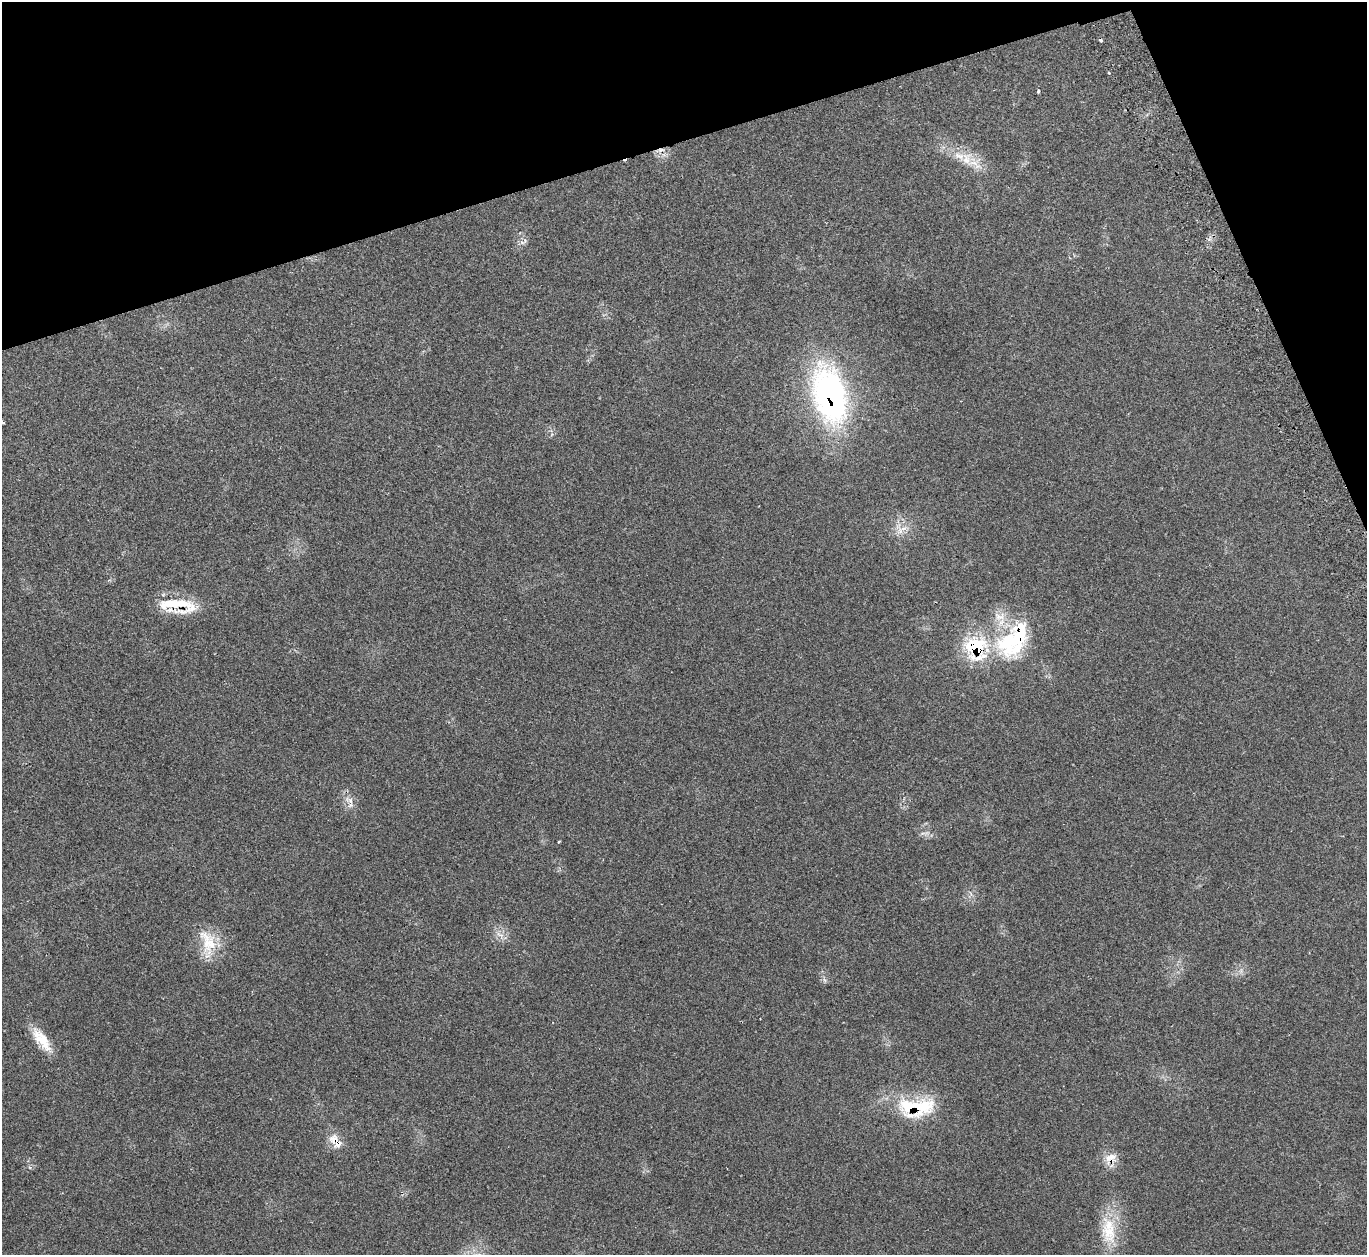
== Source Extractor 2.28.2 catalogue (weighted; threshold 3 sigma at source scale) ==
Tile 3 of 4 x 4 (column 3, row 1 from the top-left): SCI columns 2795-4159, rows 3943-5195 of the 5583 x 5512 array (HDU 1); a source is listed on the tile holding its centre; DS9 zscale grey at full resolution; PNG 1369 x 1257 px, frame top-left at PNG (2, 2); no overlay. Shown black and unused: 15% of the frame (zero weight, under 2 of 3 exposures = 4% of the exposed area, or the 3 px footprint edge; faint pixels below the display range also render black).
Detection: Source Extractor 2.28.2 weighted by HDU 2 'WHT'; one run over the whole footprint, this tile lists its part. Background 0.11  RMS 0.0081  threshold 0.0363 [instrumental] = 3 sigma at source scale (4.5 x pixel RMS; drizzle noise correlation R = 1.50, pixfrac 1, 0.05/0.05 arcsec/px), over >= 5 px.
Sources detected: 29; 3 cosmic-ray / hot-pixel residue — not listed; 6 inside a brighter listed object's ellipse — not listed separately; the other 20 listed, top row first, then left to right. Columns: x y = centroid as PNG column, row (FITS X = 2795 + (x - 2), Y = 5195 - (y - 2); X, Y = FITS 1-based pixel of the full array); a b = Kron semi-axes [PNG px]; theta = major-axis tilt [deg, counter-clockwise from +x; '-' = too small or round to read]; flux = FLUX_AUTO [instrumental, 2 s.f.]
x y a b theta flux
1109 73 3 3 - 1.3
1038 91 4 3 - 1.2
974 163 21 16 11 13
522 243 7 4 -20 1.9
829 394 68 36 -76 200
2 422 5 2 - 1.2
900 531 11 7 -71 5
177 605 51 17 -6 33
999 616 19 12 -8 12
1017 638 76 25 28 71
350 800 10 6 -61 3.8
924 833 15 4 9 2.6
559 841 3 3 - 1.2
499 934 13 5 -18 3.9
208 942 40 19 -76 25
41 1039 33 12 -53 19
915 1107 54 26 1 56
336 1141 23 12 -54 11
1110 1158 18 10 23 9.2
1109 1232 34 23 -84 30
Overlapping masked pixels (flux is a lower limit): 6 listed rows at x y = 829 394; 177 605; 1017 638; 915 1107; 336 1141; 1110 1158
Isophote crosses this tile's border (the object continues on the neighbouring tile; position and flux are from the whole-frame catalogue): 1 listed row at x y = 2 422
Unlisted compact peaks at least as high as the median listed source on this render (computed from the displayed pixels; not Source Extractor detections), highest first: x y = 825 980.